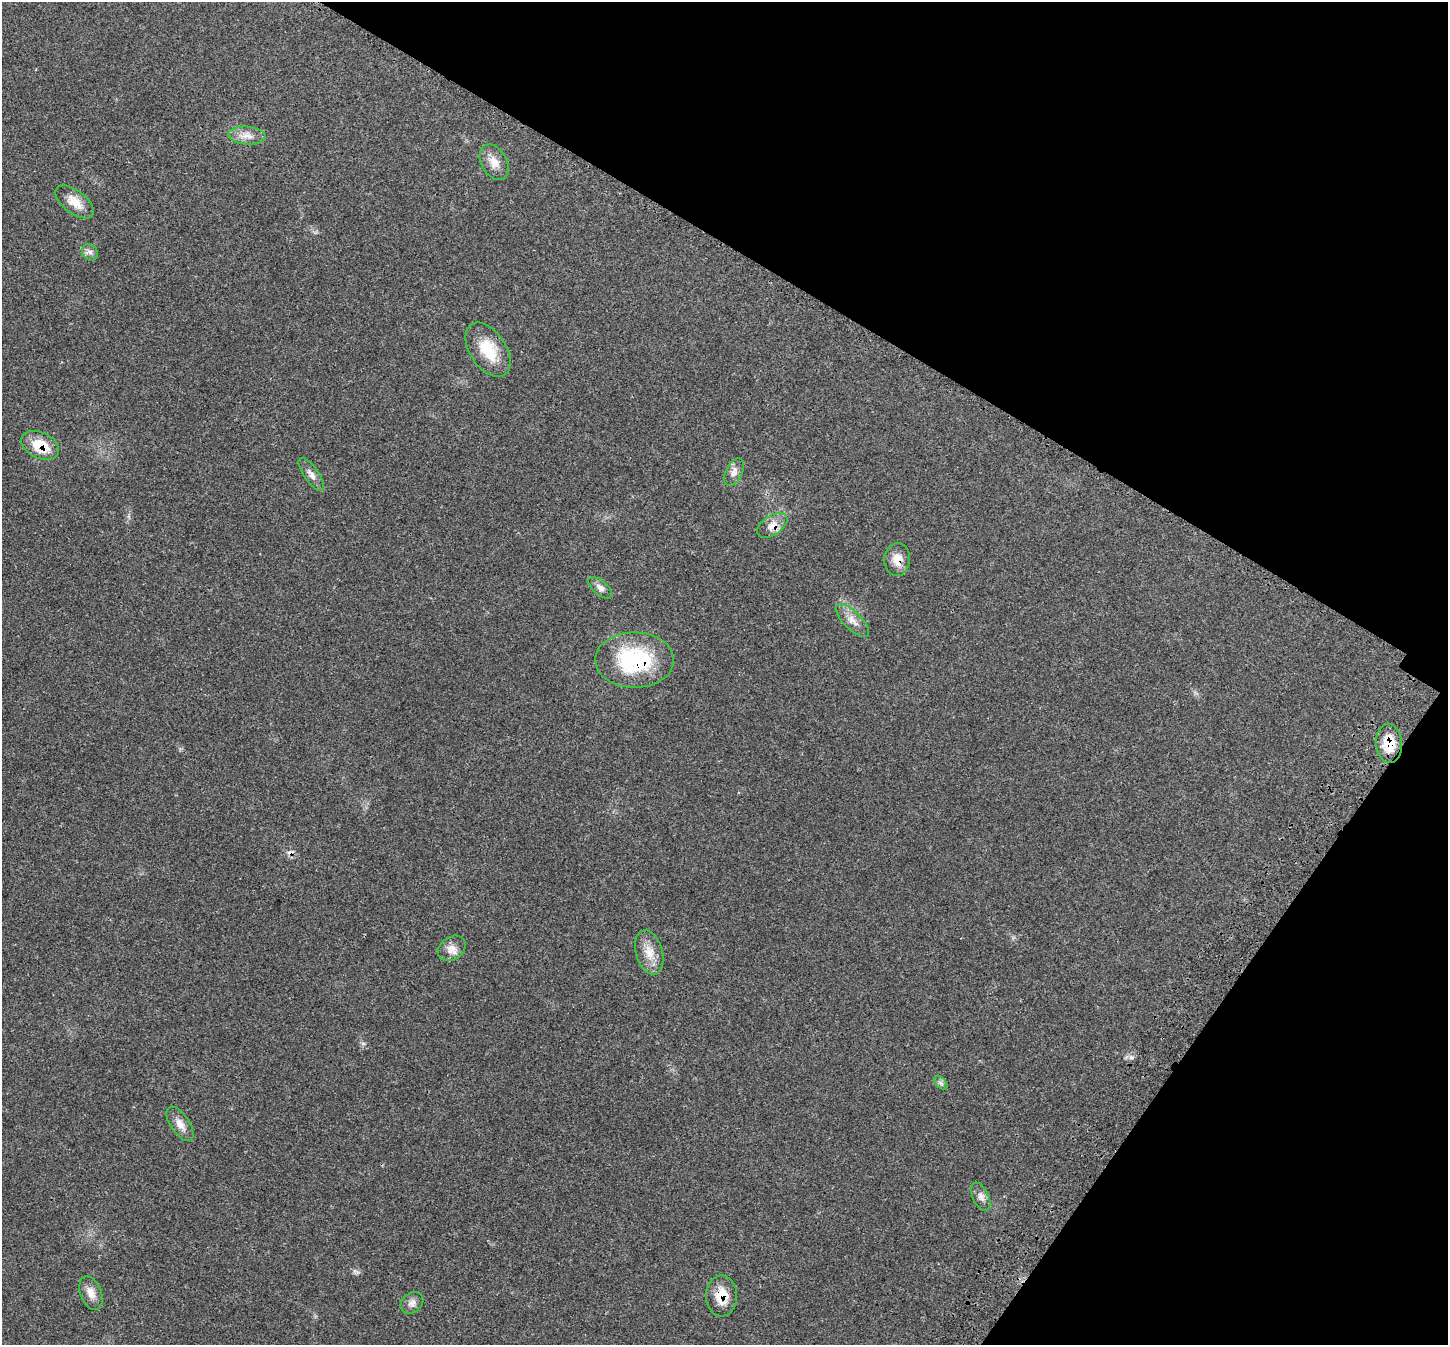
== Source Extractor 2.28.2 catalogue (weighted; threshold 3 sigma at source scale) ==
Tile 8 of 4 x 4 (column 4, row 2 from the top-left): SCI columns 4448-5893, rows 2933-4275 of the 6007 x 6004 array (HDU 1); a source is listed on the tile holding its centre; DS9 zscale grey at full resolution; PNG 1450 x 1347 px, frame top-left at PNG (2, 2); each listed source drawn as its Kron ellipse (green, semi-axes under 4 px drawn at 4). Shown black and unused: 28% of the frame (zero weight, under 3 of 4 exposures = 8% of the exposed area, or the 3 px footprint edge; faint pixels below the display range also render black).
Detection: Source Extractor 2.28.2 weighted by HDU 2 'WHT'; one run over the whole footprint, this tile lists its part. Background 0.0209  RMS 0.0033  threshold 0.015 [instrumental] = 3 sigma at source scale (4.5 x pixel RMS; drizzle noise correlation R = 1.50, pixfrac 1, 0.05/0.05 arcsec/px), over >= 5 px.
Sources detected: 23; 1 cosmic-ray / hot-pixel residue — neither listed nor drawn; the other 22 listed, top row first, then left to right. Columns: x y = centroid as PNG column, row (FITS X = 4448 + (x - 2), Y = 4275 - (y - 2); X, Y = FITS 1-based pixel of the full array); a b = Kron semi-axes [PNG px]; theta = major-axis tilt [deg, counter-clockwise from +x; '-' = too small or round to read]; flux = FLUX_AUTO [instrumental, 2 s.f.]
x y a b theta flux
247 136 19 9 -4 3.2
494 162 19 12 -61 3.8
75 202 22 11 -38 4.6
90 252 9 7 -52 1.2
488 350 30 18 -57 10
40 445 20 13 -25 8
734 472 15 8 63 2
311 474 19 7 -55 2.1
772 525 17 9 34 3.4
897 559 16 13 86 4.1
600 588 14 7 -41 1.7
852 620 21 8 -44 3.1
635 660 39 28 0 31
1389 744 19 13 -86 8.1
452 948 15 11 35 2.9
649 952 22 13 -75 4.9
941 1083 8 5 -45 0.82
180 1124 19 9 -56 3
981 1197 15 8 -65 1.8
91 1293 17 10 -69 3.1
722 1296 20 15 90 6.5
412 1303 12 9 37 1.8
Overlapping masked pixels (flux is a lower limit): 6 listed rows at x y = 40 445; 772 525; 897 559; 635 660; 1389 744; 722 1296